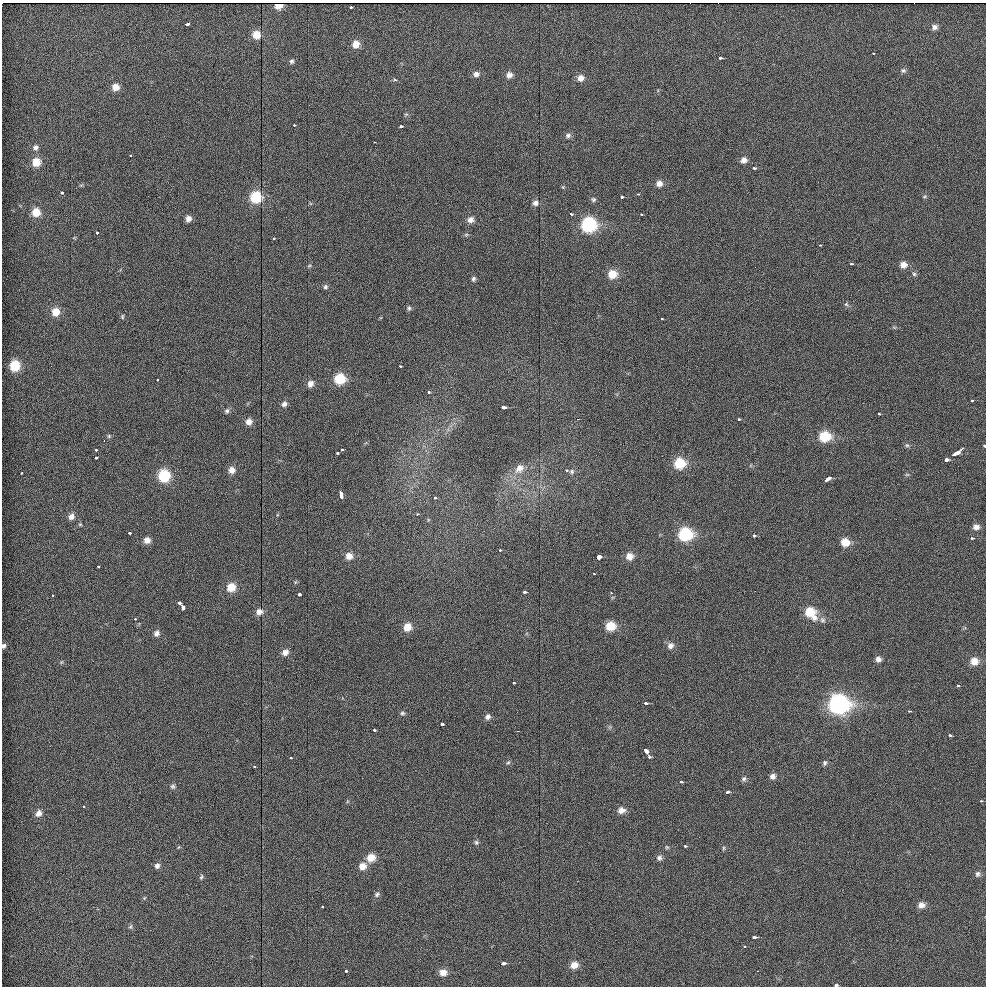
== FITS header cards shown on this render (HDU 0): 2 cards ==
NAXIS1  =                  984 / Axis length
NAXIS2  =                  984 / Axis length

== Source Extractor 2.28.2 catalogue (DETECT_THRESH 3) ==
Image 984 x 984 px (HDU 0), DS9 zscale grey, 1 PNG px = 1 image px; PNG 988 x 988 px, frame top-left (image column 1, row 984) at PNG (2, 3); no overlay
Background 34.2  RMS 5.2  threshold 15.5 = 3 sigma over >= 5 px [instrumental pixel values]
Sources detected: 178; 1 with non-positive FLUX_AUTO (blend fragments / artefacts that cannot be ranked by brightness) is not listed; the other 177 listed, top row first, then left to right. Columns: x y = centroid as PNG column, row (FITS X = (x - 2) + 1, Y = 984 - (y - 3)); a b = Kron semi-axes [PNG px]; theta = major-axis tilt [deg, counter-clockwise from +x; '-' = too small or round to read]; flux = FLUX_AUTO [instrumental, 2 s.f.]
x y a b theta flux
350 7 3 3 - 1100
187 24 4 3 - 2300
934 27 8 7 - 1500
256 35 7 7 - 4700
356 44 8 8 - 3400
873 53 3 2 - 360
720 58 3 3 - 1100
292 61 6 6 - 810
903 70 7 6 - 870
476 74 8 7 - 1600
509 75 8 7 - 1900
580 78 8 8 - 2300
395 80 3 3 - 730
115 87 8 7 - 3200
406 114 6 4 19 490
294 125 3 3 - 580
401 126 3 3 - 1400
568 136 7 6 - 1100
374 142 3 2 - 350
35 147 7 7 - 1300
130 156 3 2 - 580
744 160 8 7 - 1900
36 162 8 8 - 5200
753 168 3 3 - 1300
659 183 8 7 - 2000
563 187 5 5 - 370
62 193 3 3 - 1500
638 194 4 3 - 510
925 196 7 4 31 460
256 197 8 8 - 15000
621 197 3 3 - 1600
593 200 6 6 - 770
535 203 7 7 - 1400
36 212 8 8 - 5100
571 214 3 2 - 880
641 214 3 3 - 540
188 219 6 6 - 1800
470 220 8 7 - 1900
589 225 9 9 - 34000
97 233 3 3 - 1400
466 234 6 4 1 510
273 238 3 3 - 930
820 245 3 3 - 310
851 264 3 2 - 540
903 265 8 7 - 2500
309 266 6 4 20 440
612 274 9 8 - 5700
914 274 6 6 - 710
473 279 6 5 - 830
325 287 6 6 - 760
846 304 6 5 - 600
409 308 7 5 80 730
56 312 9 8 - 4500
122 317 6 4 -90 500
662 319 3 2 - 410
15 366 8 7 - 11000
400 366 3 2 - 740
340 379 9 8 - 11000
157 380 3 2 - 530
310 384 8 7 - 2000
428 392 3 3 - 1200
971 400 3 3 - 560
284 404 8 6 57 1300
503 407 4 3 - 4400
227 411 7 6 - 810
879 414 3 2 - 550
577 419 3 2 - 2200
738 419 3 3 - 670
249 422 8 7 - 2200
109 436 6 6 - 540
825 436 10 8 6 11000
104 441 3 2 - 2800
907 445 6 5 - 660
984 446 3 2 - 790
342 449 3 3 - 990
96 450 3 3 - 930
337 453 3 3 - 1000
956 453 7 3 31 3700
96 458 3 3 - 1300
946 460 4 3 - 2400
679 463 9 8 - 11000
519 468 13 10 48 3300
232 470 8 7 - 2400
566 470 3 2 - 840
572 471 7 6 - 930
22 473 3 3 - 770
907 474 6 4 1 430
164 476 9 8 - 17000
828 478 6 3 43 3300
341 495 7 3 -82 4400
435 498 3 3 - 790
417 514 3 3 - 480
71 516 8 7 - 1900
80 524 5 5 - 470
976 527 8 7 - 1700
129 533 3 3 - 910
685 534 9 8 - 24000
754 536 3 3 - 1200
972 538 3 2 - 850
147 540 7 7 - 2300
845 542 8 8 - 5000
500 550 3 3 - 650
349 556 8 8 - 2800
629 556 8 8 - 2900
598 557 4 3 - 7100
98 566 3 2 - 910
594 574 3 2 - 390
231 587 8 8 - 5200
524 592 3 3 - 1400
611 593 3 3 - 450
299 594 3 3 - 2700
53 595 3 3 - 550
180 603 3 3 - 2500
182 607 5 3 - 4900
259 612 8 7 - 2100
810 612 10 9 - 7700
814 617 10 9 - 2200
135 619 3 3 - 660
822 620 8 7 - 1100
611 626 8 8 - 7500
407 627 8 8 - 4600
156 633 7 6 - 1500
4 646 5 5 - 850
670 646 9 8 - 1900
285 652 8 7 - 2100
878 659 7 6 - 1500
974 661 8 8 - 3500
61 662 6 3 71 410
513 683 3 3 - 750
957 686 3 3 - 660
646 703 3 3 - 1200
838 704 11 10 - 94000
909 711 3 2 - 560
402 713 6 5 - 670
487 717 7 6 - 1200
442 724 3 3 - 2100
374 730 3 3 - 930
517 731 2 2 - 3900
950 736 3 3 - 890
645 750 6 3 -47 2800
649 757 4 3 - 730
290 758 3 3 - 740
508 762 6 4 29 520
825 763 7 6 - 780
254 766 3 3 - 670
772 776 7 7 - 1500
744 779 7 6 - 890
681 782 3 3 - 1100
173 786 6 6 - 790
727 792 4 3 - 1200
981 801 3 3 - 590
83 806 3 3 - 850
621 810 8 7 - 2300
39 813 8 7 - 2100
476 842 6 6 - 680
685 846 3 3 - 560
667 847 6 5 - 470
724 848 6 4 90 470
371 857 9 8 - 4600
659 858 7 7 - 1100
157 866 7 7 - 1300
362 866 9 8 - 3000
977 874 8 7 - 1100
201 877 7 5 71 610
377 894 8 6 40 850
144 898 5 4 - 370
921 905 8 7 - 2100
322 907 3 3 - 460
130 927 7 5 71 620
754 937 4 3 - 1900
744 947 3 3 - 530
503 963 4 3 - 2700
574 965 9 7 32 3000
346 971 3 3 - 1100
757 971 2 2 - 180
443 972 8 7 - 2700
835 985 4 3 - 1000
At the frame edge (FLAGS 8, measured only in part): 3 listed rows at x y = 984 446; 4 646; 835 985
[1 non-positive-flux detection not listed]